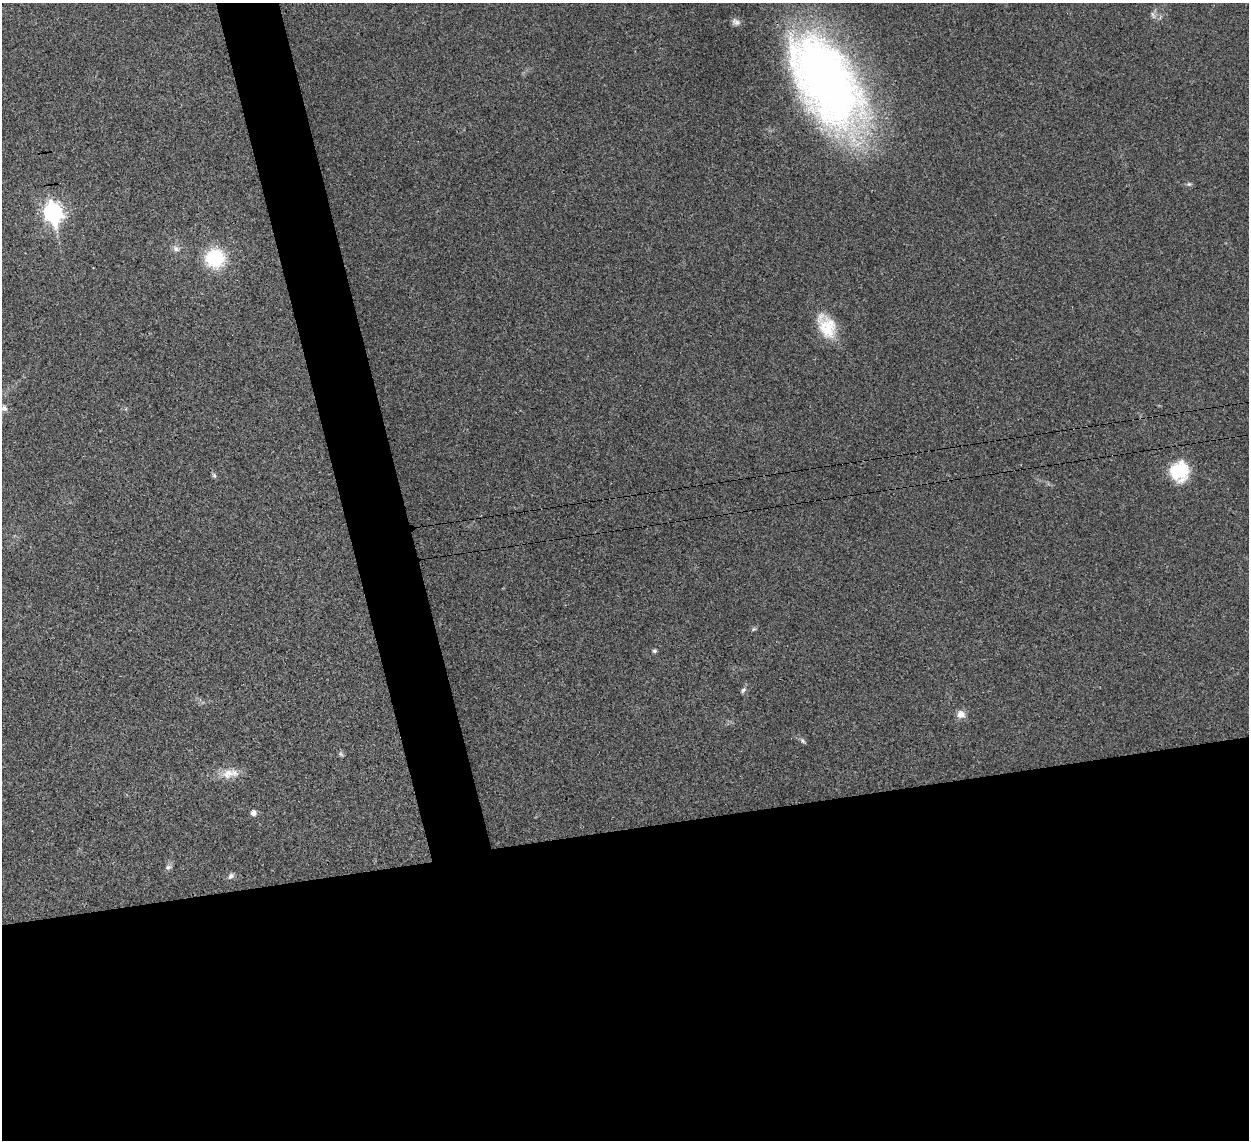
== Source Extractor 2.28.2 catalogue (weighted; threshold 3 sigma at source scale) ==
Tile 15 of 4 x 4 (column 3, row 4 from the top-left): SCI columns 2535-3781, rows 292-1429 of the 5065 x 5020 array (HDU 1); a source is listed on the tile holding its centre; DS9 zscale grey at full resolution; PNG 1251 x 1142 px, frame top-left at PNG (2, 3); no overlay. Shown black and unused: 31% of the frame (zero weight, under 3 of 4 exposures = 2% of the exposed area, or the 3 px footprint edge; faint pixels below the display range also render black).
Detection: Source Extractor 2.28.2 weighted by HDU 2 'WHT'; one run over the whole footprint, this tile lists its part. Background 0.0282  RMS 0.0046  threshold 0.0209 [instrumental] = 3 sigma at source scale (4.5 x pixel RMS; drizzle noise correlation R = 1.50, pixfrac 1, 0.05/0.05 arcsec/px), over >= 5 px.
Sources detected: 21; all 21 listed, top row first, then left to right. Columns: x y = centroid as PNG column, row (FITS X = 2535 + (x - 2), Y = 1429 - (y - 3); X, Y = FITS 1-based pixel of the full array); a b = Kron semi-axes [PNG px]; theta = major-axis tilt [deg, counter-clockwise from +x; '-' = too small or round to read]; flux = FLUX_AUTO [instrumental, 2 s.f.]
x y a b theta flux
1153 15 12 4 -70 1.4
736 22 12 8 -28 2
826 82 110 55 -59 320
1189 184 7 6 - 0.98
53 213 10 8 -76 190
176 249 9 8 - 2.1
215 258 17 16 - 30
827 326 33 19 -63 16
4 408 9 8 - 1.9
1179 471 22 21 - 20
214 475 6 6 - 0.86
754 629 6 5 - 0.72
654 651 5 5 - 0.93
743 690 8 6 53 1.3
961 714 10 9 - 3.6
802 741 9 5 -45 1.1
341 754 7 5 -46 0.93
228 774 23 13 23 6.9
253 813 6 6 - 2
168 867 9 6 27 1.4
231 876 9 6 44 1.5
Overlapping masked pixels (flux is a lower limit): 1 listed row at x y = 826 82
Isophote crosses this tile's border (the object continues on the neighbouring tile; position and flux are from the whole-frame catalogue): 1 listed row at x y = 826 82